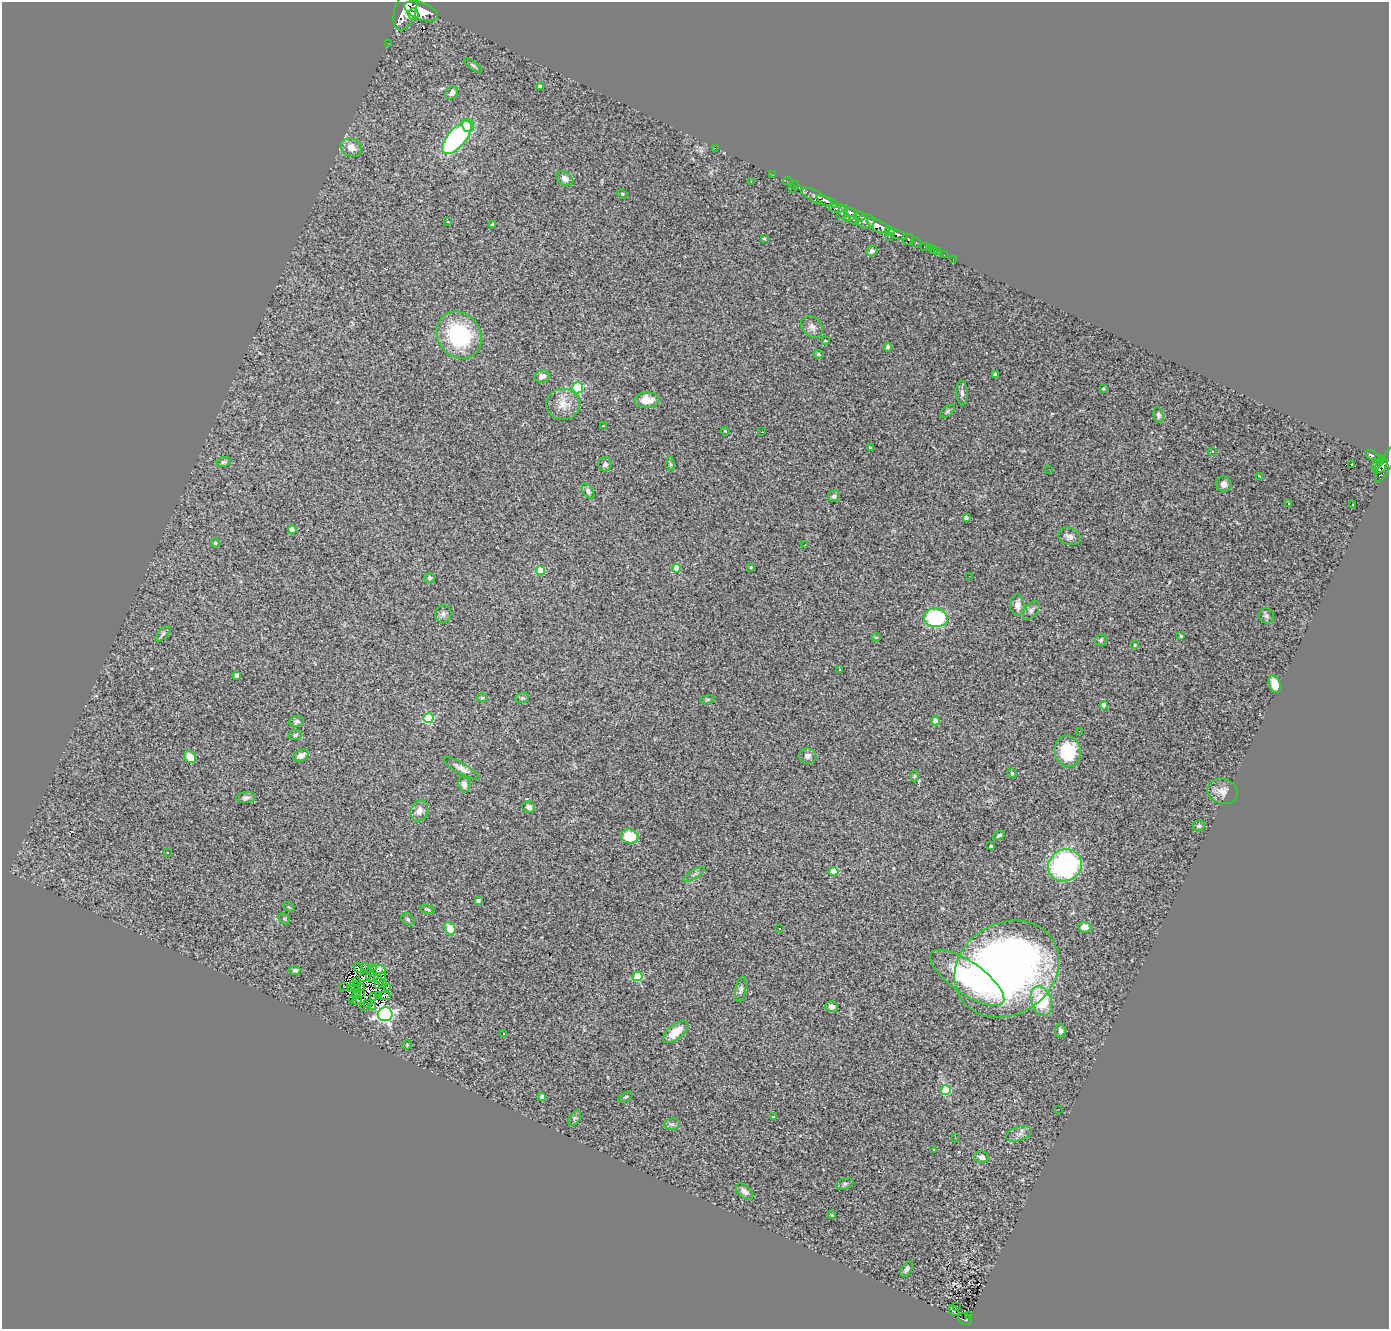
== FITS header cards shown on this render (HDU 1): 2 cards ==
NAXIS1  =                 1387
NAXIS2  =                 1327

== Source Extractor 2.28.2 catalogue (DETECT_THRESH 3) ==
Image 1387 x 1327 px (HDU 1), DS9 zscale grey, 1 PNG px = 1 image px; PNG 1391 x 1331 px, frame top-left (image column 1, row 1327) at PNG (2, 2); each listed source drawn as its Kron ellipse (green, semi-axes under 4 px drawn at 4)
Background 2.2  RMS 0.088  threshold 0.265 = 3 sigma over >= 5 px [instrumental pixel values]
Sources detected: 199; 4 with non-positive FLUX_AUTO (blend fragments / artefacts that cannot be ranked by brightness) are neither listed nor drawn; the other 195 listed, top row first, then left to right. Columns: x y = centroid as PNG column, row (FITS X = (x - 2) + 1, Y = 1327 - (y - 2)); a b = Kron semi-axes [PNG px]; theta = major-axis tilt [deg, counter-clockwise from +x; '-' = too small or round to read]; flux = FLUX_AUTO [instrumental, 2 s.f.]
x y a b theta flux
405 10 21 10 73 12000
421 11 17 8 -20 11000
413 14 6 5 - 2500
388 43 2 2 - 20
473 65 11 4 -36 13
540 87 4 4 - 25
452 93 7 5 50 29
468 125 6 6 - 110
457 138 20 9 50 860
351 148 11 9 -27 55
715 148 2 2 - 110
773 175 2 2 - 22
565 179 9 6 -32 31
751 181 3 3 - 5.7
788 181 5 2 - 37
795 185 5 2 - 64
792 188 3 2 - 160
622 194 5 4 - 7.5
816 197 17 5 -26 3700
828 201 12 4 -23 2900
838 208 9 4 -2 940
842 212 8 3 57 1000
850 212 7 4 -15 1600
860 216 5 5 - 720
848 218 2 2 - 42
854 220 5 3 - 380
866 221 9 6 1 2600
448 222 4 2 - 3.3
492 224 3 2 - 6.4
878 226 13 5 -30 5200
890 231 5 4 - 1300
898 235 10 4 -21 2600
889 237 3 2 - 82
764 239 3 3 - 7.7
908 239 6 5 - 640
916 243 6 3 -52 310
924 246 3 3 - 110
929 248 2 2 - 25
933 250 3 2 - 18
872 251 6 5 - 16
938 252 3 2 - 13
944 255 2 2 - 16
953 259 2 2 - 17
812 327 12 9 -44 36
459 335 25 21 -50 520
825 341 3 2 - 6.1
888 347 5 4 - 12
818 354 5 4 - 9.9
995 375 4 3 - 10
542 376 7 6 - 28
577 388 5 5 - 530
1103 389 4 4 - 7.5
962 393 12 5 -86 21
647 400 13 7 2 76
563 404 17 15 -4 88
947 411 8 5 38 12
1158 415 8 5 -77 14
603 426 2 2 - 5
725 431 4 3 - 4.7
762 432 3 2 - 12
870 447 4 2 - 4.5
1212 451 3 2 - 3
1373 456 8 4 -32 530
1379 458 4 3 - 450
224 462 7 5 9 14
1378 463 9 3 46 190
1386 463 21 6 61 1600
605 464 7 6 - 20
670 464 7 4 -88 9.2
1352 464 3 3 - 9.2
1381 466 9 5 51 1300
1049 469 3 2 - 5.5
1260 476 3 2 - 8.1
1224 484 8 7 - 32
588 491 8 5 -57 18
834 496 6 5 - 15
1289 503 3 3 - 9.2
1352 504 3 2 - 5.3
966 518 3 3 - 16
292 530 4 4 - 54
1069 536 12 8 -20 28
215 543 5 4 - 8.1
805 545 3 2 - 6.3
751 567 3 2 - 5.1
676 568 4 4 - 84
540 570 4 4 - 190
969 576 2 2 - 5.4
430 578 5 5 - 19
1017 605 11 7 -85 33
1031 610 11 6 53 16
443 614 9 8 - 22
1266 616 8 7 - 14
936 618 12 9 -7 530
163 634 10 5 47 15
1181 636 3 3 - 12
876 637 5 3 - 5.9
1101 640 6 5 - 10
1135 645 4 3 - 6.5
839 670 2 2 - 5.2
237 675 4 3 - 21
1275 684 9 6 -71 77
482 698 6 4 -1 5.8
522 698 7 5 12 11
707 699 7 4 8 7.7
1104 705 4 4 - 59
428 718 5 5 - 350
296 721 7 5 8 14
935 721 4 4 - 32
1079 731 2 2 - 7.1
295 735 6 5 - 11
1068 751 16 13 -78 270
301 756 8 5 25 34
807 756 9 7 -3 24
190 757 6 5 - 92
461 768 21 5 -30 35
1012 773 5 4 - 6.5
914 776 5 3 - 5.9
464 784 8 5 -77 29
1223 791 15 12 -22 54
246 798 10 5 4 17
529 807 6 5 - 24
419 811 11 8 67 44
1199 826 6 5 - 13
999 835 6 4 24 11
630 836 9 7 -11 170
991 846 3 3 - 12
168 853 3 2 - 7.8
1065 865 17 15 28 840
834 871 4 4 - 110
694 874 12 4 32 15
478 901 4 3 - 13
289 907 6 3 -36 5.1
427 909 7 3 -9 6.6
284 919 6 5 - 9.1
408 919 7 5 -42 14
1085 927 6 5 - 41
450 928 7 5 -64 100
780 928 2 2 - 5.6
365 967 4 3 - 9.2
358 968 5 2 - 14
374 968 3 2 - 190
379 969 7 4 -12 36
1007 969 55 45 32 3400
295 970 5 4 - 15
638 976 5 4 - 270
365 977 6 2 25 2.6
370 977 5 2 - 3.5
378 978 4 2 - 5.6
967 978 44 16 -35 550
380 980 9 3 64 4.9
356 981 3 2 - 4.9
383 984 4 3 - 11
344 986 3 2 - 3
354 986 5 3 - 4.8
361 987 3 2 - 3
388 987 4 2 - 4.3
351 988 3 2 - 5.9
358 989 4 3 - 7.9
741 989 13 5 82 20
356 994 4 3 - 0.88
361 994 3 2 - 4.2
378 995 3 2 - 1.4
373 996 3 2 - 4.8
385 996 6 4 2 17
352 1000 3 2 - 3.1
357 1000 5 3 - 7.9
1041 1001 15 10 -71 340
368 1004 4 2 - 8.5
365 1006 3 3 - 7.3
373 1006 3 2 - 6.2
832 1006 6 5 - 31
385 1014 7 7 - 1700
1060 1031 7 5 -83 18
675 1032 15 7 38 110
504 1034 3 2 - 5.2
407 1045 4 4 - 6
946 1090 5 5 - 350
542 1097 4 4 - 23
625 1097 8 4 27 8.3
1059 1109 3 2 - 6.6
773 1117 3 3 - 4.7
575 1118 8 5 55 11
672 1124 8 6 9 17
1019 1134 13 7 17 29
955 1138 2 2 - 4.6
933 1150 3 2 - 4.5
981 1157 7 5 -10 25
845 1184 9 5 18 15
745 1191 10 6 -40 23
832 1215 4 3 - 5.1
907 1269 8 5 57 14
956 1307 3 3 - 19
954 1311 6 4 -45 0.17
969 1316 3 2 - 23
965 1319 7 5 -22 310
At the frame edge (FLAGS 8, measured only in part): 2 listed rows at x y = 405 10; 1386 463
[4 non-positive-flux detections neither listed nor drawn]